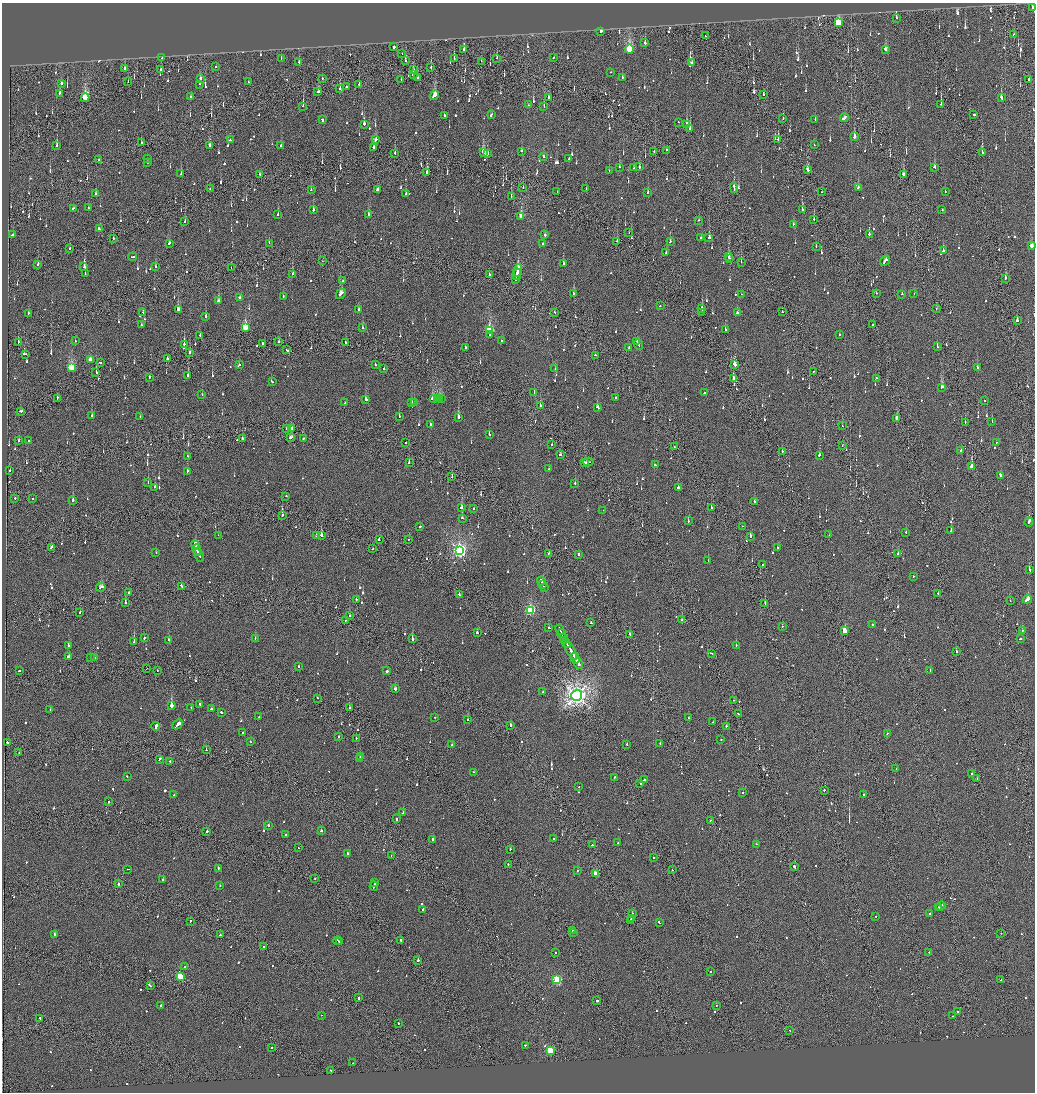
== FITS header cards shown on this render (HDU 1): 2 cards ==
NAXIS1  =                 2065
NAXIS2  =                 2180

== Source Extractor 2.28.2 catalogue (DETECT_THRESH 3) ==
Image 2065 x 2180 px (HDU 1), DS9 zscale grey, zoomed out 1/2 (1 PNG px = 2 x 2 image px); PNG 1037 x 1094 px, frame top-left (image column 1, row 2179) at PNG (2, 3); each listed source drawn as its Kron ellipse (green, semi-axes under 4 px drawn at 4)
Background -0.159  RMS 0.068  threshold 0.203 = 3 sigma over >= 5 px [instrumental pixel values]
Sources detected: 1314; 78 cannot appear on this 1/2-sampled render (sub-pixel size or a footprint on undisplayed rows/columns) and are neither listed nor drawn; of the other 1236, the 500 brightest by FLUX_AUTO listed and drawn (736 fainter detections omitted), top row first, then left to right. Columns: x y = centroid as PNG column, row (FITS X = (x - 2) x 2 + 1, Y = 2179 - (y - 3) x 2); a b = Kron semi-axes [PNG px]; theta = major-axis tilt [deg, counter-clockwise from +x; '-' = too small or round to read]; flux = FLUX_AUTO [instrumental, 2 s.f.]
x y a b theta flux
1032 8 2 2 - 190
896 18 3 2 - 130
838 22 4 3 - 730
601 31 3 2 - 170
1014 34 2 2 - 95
705 35 2 1 - 81
645 43 2 2 - 150
394 47 2 2 - 270
629 49 4 3 - 1100
885 49 3 2 - 290
464 50 3 2 - 120
402 54 2 1 - 86
553 57 2 2 - 140
162 58 2 1 - 77
281 58 2 2 - 83
497 58 2 2 - 92
454 59 2 1 - 84
405 60 3 2 - 120
481 61 2 1 - 110
299 62 2 2 - 98
692 63 2 2 - 94
216 67 2 2 - 88
431 67 2 1 - 120
125 69 3 2 - 120
161 70 2 2 - 120
414 70 2 2 - 82
611 72 2 2 - 81
413 75 2 1 - 1400
622 77 2 2 - 480
200 78 2 2 - 180
322 78 2 1 - 86
418 78 2 2 - 90
401 79 2 1 - 120
1029 79 2 2 - 170
128 82 2 1 - 240
248 82 2 2 - 78
61 84 2 2 - 460
199 84 2 2 - 95
359 84 2 1 - 250
347 87 2 2 - 140
340 89 2 2 - 810
318 92 3 2 - 130
60 93 3 2 - 120
763 94 2 2 - 130
434 95 5 3 - 510
191 97 2 2 - 110
548 97 2 1 - 340
85 98 4 3 - 890
1001 98 3 2 - 210
941 104 2 1 - 250
528 105 2 2 - 120
303 106 3 1 - 210
544 107 3 2 - 83
491 115 3 2 - 190
973 115 2 2 - 450
444 116 3 2 - 120
783 118 2 1 - 84
844 118 4 2 - 370
815 119 2 2 - 86
322 120 3 2 - 140
678 122 2 2 - 82
364 124 3 2 - 300
687 124 4 2 - 100
690 129 3 2 - 330
854 137 3 2 - 880
778 139 2 2 - 77
230 140 2 2 - 89
376 140 4 2 - 110
141 143 3 2 - 80
209 145 3 2 - 82
281 145 2 2 - 100
814 145 2 1 - 93
57 146 3 2 - 260
374 148 2 2 - 570
667 150 2 1 - 210
522 151 2 2 - 210
654 152 2 1 - 77
395 153 2 2 - 120
483 153 4 2 - 3000
982 153 2 2 - 410
488 154 2 2 - 89
544 156 2 2 - 130
147 158 2 2 - 98
569 158 3 2 - 200
99 160 2 2 - 87
148 162 2 2 - 130
619 167 2 2 - 150
634 167 3 2 - 100
639 167 2 2 - 200
934 167 3 2 - 120
807 170 3 2 - 200
609 171 2 2 - 83
427 172 3 2 - 80
181 174 2 2 - 140
260 174 3 2 - 150
904 175 3 2 - 180
210 188 2 1 - 140
523 188 2 1 - 310
734 188 5 2 - 360
858 188 3 2 - 220
377 189 2 2 - 240
586 189 2 2 - 140
311 190 2 2 - 82
557 191 2 2 - 97
822 192 2 1 - 110
945 192 2 2 - 110
647 193 2 2 - 180
96 194 2 2 - 85
406 194 2 2 - 78
511 196 3 2 - 190
73 208 3 2 - 190
88 208 2 2 - 410
802 209 2 2 - 750
313 210 2 2 - 240
942 210 2 2 - 100
278 214 2 2 - 130
369 215 3 2 - 130
521 216 4 2 - 350
814 219 3 2 - 120
698 220 2 2 - 150
184 221 3 2 - 140
793 224 2 2 - 190
99 228 2 2 - 160
629 232 2 1 - 83
869 234 2 2 - 360
12 235 3 2 - 290
545 235 2 2 - 460
113 238 2 2 - 130
701 238 2 2 - 120
709 238 2 2 - 250
617 241 2 2 - 110
670 242 2 2 - 160
169 243 3 2 - 130
269 243 2 2 - 110
543 244 2 2 - 77
1031 246 3 2 - 170
816 247 2 2 - 82
69 249 2 2 - 120
943 251 3 2 - 300
666 253 2 2 - 98
728 256 4 2 - 290
132 257 4 2 - 310
729 258 2 2 - 700
322 261 2 1 - 110
885 261 6 2 50 400
741 262 3 2 - 87
38 264 3 2 - 170
563 264 2 2 - 150
156 266 2 2 - 220
84 267 3 2 - 320
231 267 3 1 - 110
518 270 6 2 80 920
85 274 2 2 - 180
292 274 2 2 - 100
517 274 6 1 78 670
489 275 2 2 - 200
1005 278 2 2 - 700
516 279 3 1 - 230
343 281 2 2 - 120
876 293 2 2 - 290
341 294 5 2 - 260
573 294 3 2 - 190
741 294 2 2 - 79
902 294 2 2 - 160
914 294 2 1 - 97
239 297 2 2 - 460
283 297 2 2 - 94
218 301 3 2 - 160
660 306 2 2 - 170
702 308 3 2 - 550
178 309 4 2 - 140
359 309 2 2 - 290
936 309 2 1 - 97
143 312 2 2 - 89
555 312 2 2 - 170
702 312 2 2 - 210
782 312 2 2 - 180
28 313 2 2 - 120
737 313 2 2 - 110
205 317 2 2 - 140
1017 320 3 2 - 110
873 324 2 1 - 81
141 325 2 2 - 80
245 327 4 3 - 810
363 327 2 2 - 170
490 330 4 3 - 1100
725 330 2 2 - 110
490 334 2 2 - 77
200 335 2 1 - 93
839 335 2 2 - 150
75 341 2 1 - 120
501 341 2 1 - 480
279 342 2 1 - 390
637 342 2 1 - 130
18 343 2 1 - 220
263 343 3 2 - 640
345 343 2 1 - 400
184 344 2 1 - 550
638 345 5 2 - 270
465 347 2 2 - 95
938 347 2 2 - 110
629 348 3 2 - 180
287 350 3 2 - 200
190 353 2 2 - 160
25 354 3 2 - 200
595 355 2 2 - 77
167 359 2 2 - 320
90 360 3 2 - 130
101 363 2 2 - 240
375 364 2 1 - 160
239 365 2 2 - 380
735 365 3 2 - 580
977 367 2 2 - 200
71 368 4 3 - 960
383 369 2 1 - 130
555 369 2 2 - 91
813 371 2 1 - 220
96 373 3 2 - 360
188 375 2 2 - 190
149 377 2 2 - 110
876 378 2 2 - 420
733 379 3 2 - 430
272 382 3 2 - 120
942 387 3 2 - 240
534 392 2 2 - 100
704 393 2 2 - 400
202 395 2 2 - 130
57 398 2 1 - 100
434 398 5 2 - 410
437 398 4 3 - 310
439 398 2 1 - 120
441 398 3 2 - 260
615 398 2 2 - 88
366 399 3 2 - 150
985 400 2 1 - 92
411 402 3 2 - 130
345 403 2 2 - 79
414 403 2 2 - 150
540 405 2 2 - 140
598 407 3 2 - 280
20 411 3 2 - 330
92 416 2 2 - 100
399 416 2 2 - 87
140 417 2 2 - 98
459 417 2 2 - 1200
897 418 3 2 - 170
965 422 2 1 - 76
992 422 2 2 - 190
431 425 2 2 - 170
842 426 2 2 - 230
291 428 2 2 - 170
286 429 2 1 - 200
489 434 2 2 - 95
291 437 4 2 - 180
303 438 2 2 - 120
243 439 2 2 - 110
19 441 2 2 - 240
28 441 2 2 - 110
996 442 2 2 - 83
406 443 2 1 - 130
552 444 2 1 - 190
842 446 2 1 - 81
674 447 2 1 - 110
782 451 2 2 - 280
961 451 2 2 - 670
560 455 3 2 - 95
819 455 2 2 - 110
187 456 2 2 - 110
409 462 3 2 - 170
588 462 5 2 - 270
584 463 3 2 - 230
655 465 2 2 - 100
971 466 2 2 - 510
549 469 2 2 - 95
9 470 2 2 - 250
187 471 2 2 - 150
1000 475 3 2 - 370
452 477 2 1 - 87
148 483 2 2 - 300
575 483 2 2 - 290
155 487 2 2 - 120
678 487 2 2 - 2700
286 496 2 2 - 110
15 498 2 2 - 77
32 499 2 2 - 79
73 500 2 2 - 390
754 502 3 2 - 240
711 507 2 2 - 85
461 508 2 2 - 340
474 508 2 2 - 120
603 510 2 2 - 79
283 515 2 2 - 99
462 518 2 2 - 91
688 521 2 2 - 340
1029 522 4 2 - 550
419 526 3 1 - 120
742 526 2 1 - 88
951 531 2 2 - 640
906 532 2 2 - 110
218 535 2 2 - 310
316 535 2 2 - 440
322 535 3 2 - 400
829 535 2 2 - 110
750 536 2 2 - 730
409 539 2 1 - 98
379 540 2 2 - 190
195 545 5 2 - 570
51 547 3 2 - 150
777 548 2 2 - 170
197 549 5 2 - 550
372 549 2 1 - 120
459 550 4 4 - 4000
198 552 2 1 - 160
156 553 2 2 - 91
549 553 2 2 - 130
578 554 2 2 - 620
898 554 2 2 - 190
199 555 6 2 -63 380
708 561 2 2 - 120
762 564 2 2 - 140
1029 569 3 2 - 160
913 576 2 1 - 140
541 581 4 2 - 280
543 585 4 2 - 190
181 586 3 2 - 160
101 587 5 2 - 320
544 588 2 2 - 100
128 593 2 2 - 98
938 593 2 2 - 78
459 594 2 2 - 110
356 599 2 2 - 110
1027 599 5 2 - 1300
1010 601 2 1 - 200
125 603 2 2 - 250
765 603 2 1 - 310
530 610 3 3 - 1300
80 612 2 2 - 77
349 615 2 1 - 260
345 620 2 1 - 78
681 620 2 2 - 230
591 623 2 2 - 120
872 625 2 2 - 110
782 626 2 1 - 360
549 628 2 2 - 180
560 630 5 2 - 440
844 630 3 2 - 340
1023 630 2 2 - 100
477 633 2 2 - 210
561 634 4 2 - 370
630 634 2 2 - 160
144 638 2 2 - 530
255 638 2 2 - 100
564 638 3 2 - 420
412 639 2 2 - 820
1020 639 3 2 - 170
168 640 2 2 - 250
565 640 2 2 - 510
134 641 2 2 - 590
566 643 5 2 - 510
68 645 2 2 - 180
736 645 2 2 - 330
570 650 11 2 -60 940
956 651 2 2 - 78
711 653 2 2 - 250
68 656 3 2 - 170
91 657 2 1 - 120
95 657 2 1 - 84
575 658 5 2 - 470
578 663 6 2 -60 580
299 666 2 2 - 140
146 669 2 1 - 230
157 670 2 1 - 110
930 670 2 2 - 87
19 671 2 2 - 120
387 671 2 2 - 400
395 689 3 2 - 590
543 692 2 2 - 150
577 695 5 5 - 9700
317 698 2 1 - 92
734 700 2 1 - 160
200 704 2 2 - 81
171 706 2 2 - 11000
191 707 2 2 - 150
349 708 2 2 - 95
211 709 2 2 - 220
50 710 2 2 - 120
221 713 2 2 - 190
738 714 2 2 - 97
259 717 2 2 - 89
435 717 2 2 - 130
689 718 2 2 - 160
468 720 2 2 - 350
713 722 2 2 - 96
177 724 6 2 42 4500
510 725 2 2 - 140
156 726 4 2 - 480
726 726 2 2 - 250
242 733 2 2 - 130
887 733 2 2 - 86
338 737 2 2 - 77
356 738 2 2 - 110
721 740 2 2 - 140
250 741 2 2 - 120
7 742 2 1 - 130
660 743 2 2 - 150
627 744 2 2 - 130
452 745 2 2 - 140
206 750 2 2 - 78
19 752 2 1 - 82
360 756 2 2 - 78
159 759 3 2 - 200
360 759 2 2 - 420
170 761 2 2 - 350
896 769 2 2 - 76
473 772 2 2 - 84
972 774 2 1 - 230
127 776 2 2 - 82
614 777 2 1 - 120
977 778 2 1 - 82
644 780 3 2 - 100
640 783 2 2 - 100
579 786 2 2 - 130
824 790 2 2 - 130
743 793 2 2 - 110
863 794 2 2 - 87
174 795 2 2 - 130
108 802 2 2 - 150
403 813 2 2 - 280
397 819 2 2 - 300
710 821 3 2 - 150
268 825 2 2 - 230
207 831 2 2 - 390
321 831 2 2 - 180
286 834 2 2 - 210
554 839 2 2 - 110
432 840 3 2 - 160
618 843 2 2 - 150
756 844 2 2 - 130
592 845 2 2 - 310
298 848 2 2 - 88
510 849 2 1 - 190
348 853 2 2 - 99
391 855 2 1 - 77
653 858 2 2 - 98
508 864 2 2 - 86
794 867 4 2 - 210
128 869 2 2 - 250
218 869 3 2 - 110
578 870 2 2 - 100
672 870 2 1 - 87
596 873 3 3 - 320
315 879 2 2 - 140
163 880 2 2 - 620
375 882 3 2 - 190
118 884 3 2 - 160
220 885 2 2 - 76
374 886 4 2 - 300
941 906 5 1 - 360
939 908 2 2 - 220
423 909 2 2 - 460
930 913 2 2 - 200
632 914 4 2 - 310
876 916 2 2 - 76
632 918 3 1 - 330
630 920 3 2 - 400
190 921 2 2 - 150
659 922 2 2 - 140
572 930 2 2 - 88
573 932 2 2 - 400
1001 933 2 1 - 84
55 935 2 2 - 630
220 935 2 1 - 110
337 941 4 2 - 290
400 941 3 1 - 170
340 942 2 1 - 160
264 947 2 2 - 610
555 952 2 2 - 95
929 952 2 1 - 300
418 960 2 2 - 130
185 967 2 2 - 740
710 971 2 1 - 100
180 976 3 3 - 640
557 980 3 3 - 1200
1001 980 2 1 - 130
150 985 4 2 - 280
358 998 3 2 - 200
597 1001 2 2 - 390
161 1005 2 2 - 140
716 1006 2 1 - 85
958 1012 2 2 - 90
321 1015 2 1 - 140
953 1016 2 2 - 150
40 1018 2 2 - 140
398 1023 2 2 - 81
790 1031 2 1 - 100
525 1045 2 2 - 89
271 1048 2 2 - 110
550 1050 3 3 - 850
353 1063 2 2 - 89
331 1070 2 2 - 140
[736 fainter detections neither listed nor drawn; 78 sub-pixel or undisplayed-footprint detections neither listed nor drawn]